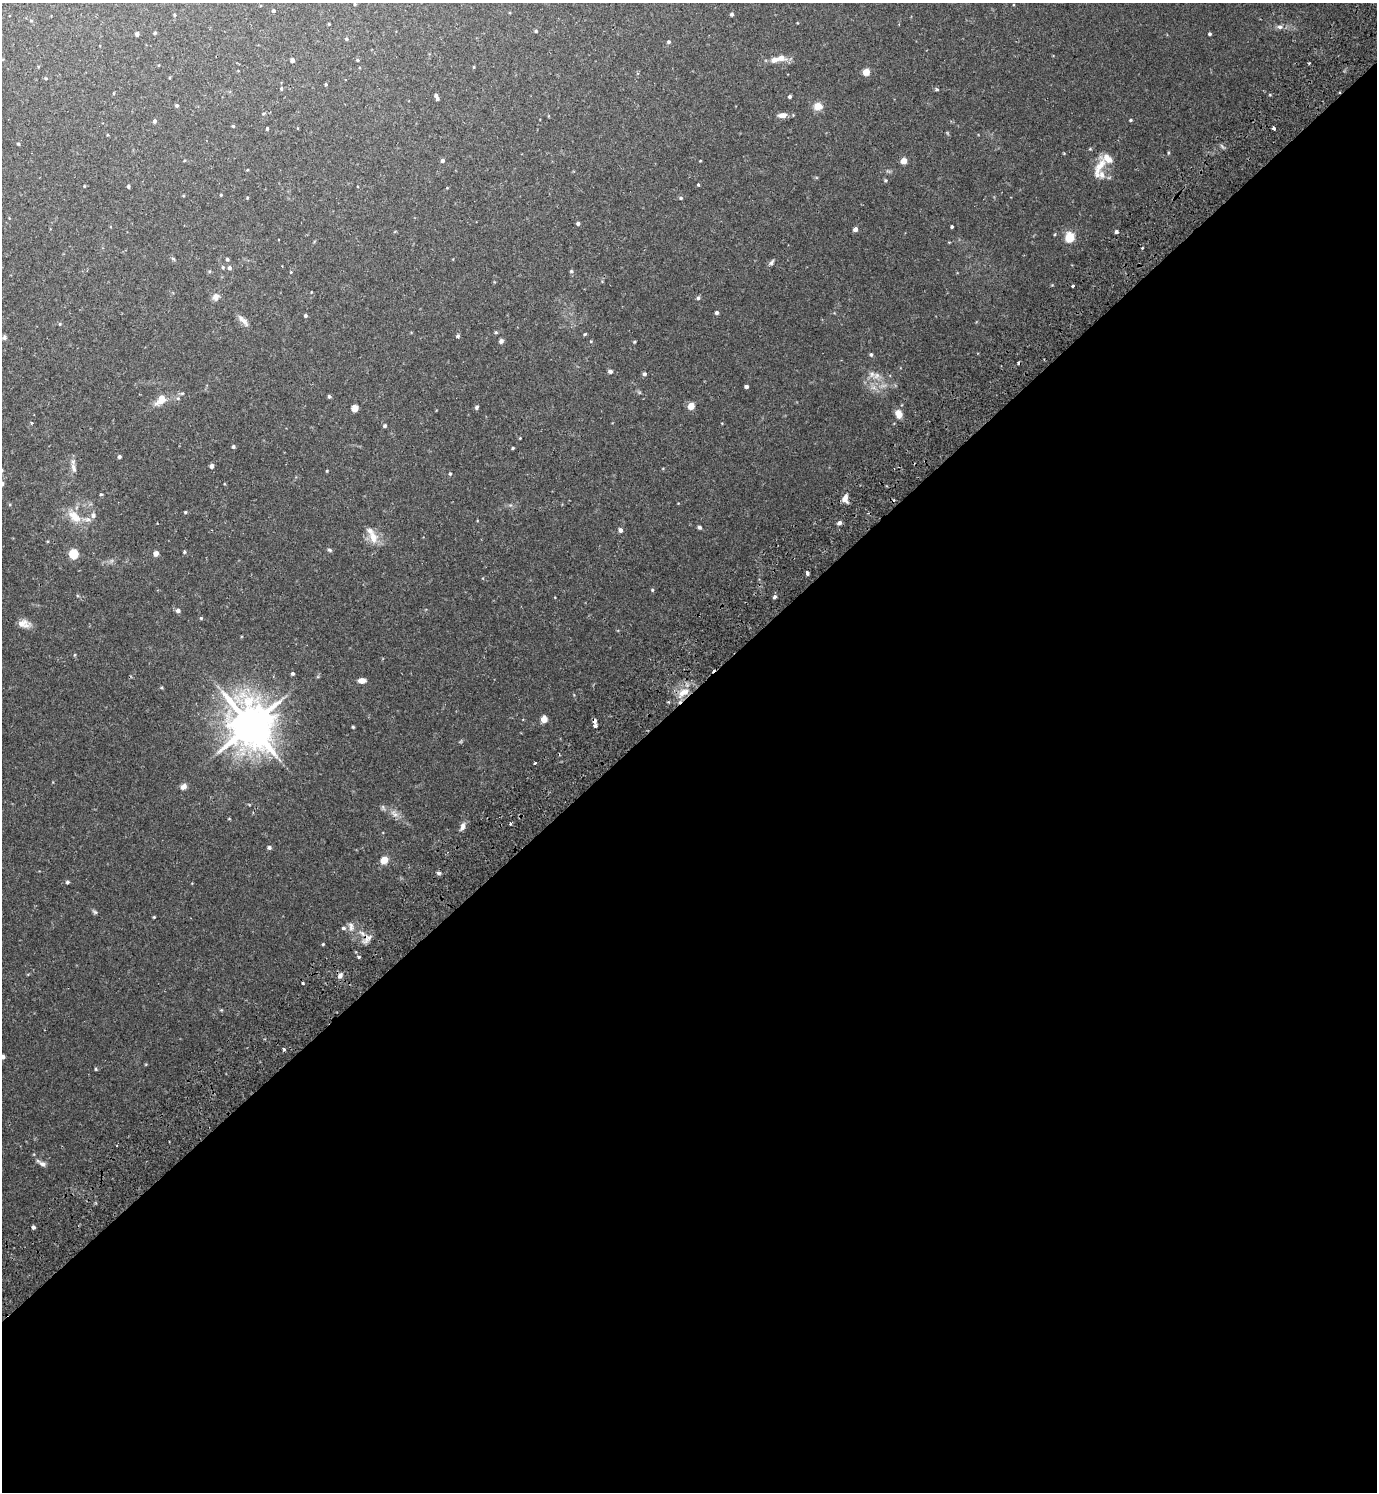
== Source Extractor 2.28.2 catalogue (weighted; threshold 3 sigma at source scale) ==
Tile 15 of 4 x 4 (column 3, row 4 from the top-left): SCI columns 2951-4325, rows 50-1539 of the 6040 x 6056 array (HDU 1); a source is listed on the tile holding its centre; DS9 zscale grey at full resolution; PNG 1379 x 1494 px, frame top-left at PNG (2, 3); no overlay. Shown black and unused: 54% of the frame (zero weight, under 2 of 3 exposures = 3% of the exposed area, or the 3 px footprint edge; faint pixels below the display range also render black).
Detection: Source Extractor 2.28.2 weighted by HDU 2 'WHT'; one run over the whole footprint, this tile lists its part. Background 0.0354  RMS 0.0034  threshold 0.0155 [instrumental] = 3 sigma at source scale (4.5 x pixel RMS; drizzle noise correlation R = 1.50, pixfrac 1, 0.05/0.05 arcsec/px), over >= 5 px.
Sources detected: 151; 2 cosmic-ray / hot-pixel residue — not listed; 4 inside a brighter listed object's ellipse — not listed separately; the other 145 listed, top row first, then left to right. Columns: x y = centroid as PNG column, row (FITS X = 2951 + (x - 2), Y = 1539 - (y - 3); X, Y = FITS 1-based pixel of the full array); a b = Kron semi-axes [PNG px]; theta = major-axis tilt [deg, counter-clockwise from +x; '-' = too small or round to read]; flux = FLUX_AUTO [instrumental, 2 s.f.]
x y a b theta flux
355 4 4 3 - 0.32
273 11 4 4 - 0.5
732 14 4 3 - 0.74
174 15 4 3 - 0.32
31 21 5 3 - 0.3
329 24 3 3 - 0.27
1280 27 8 6 -10 1
536 31 4 4 - 0.45
155 33 4 4 - 0.42
137 34 5 4 - 0.65
1210 34 3 3 - 0.48
346 39 5 4 - 0.47
669 42 4 4 - 0.58
781 58 9 7 -8 2.2
292 60 4 4 - 1.2
358 60 5 3 - 0.3
1309 63 3 3 - 0.32
474 67 3 3 - 0.29
866 72 5 5 - 3.4
46 78 5 3 - 0.3
326 84 3 3 - 0.35
281 89 5 4 - 0.37
937 89 5 4 - 0.41
1339 92 3 2 - 0.31
436 95 5 4 - 0.57
790 96 4 3 - 0.6
437 99 4 3 - 0.59
176 105 4 4 - 0.53
818 106 6 6 - 4.4
782 115 10 6 7 1.9
1131 120 4 3 - 0.39
154 121 5 4 - 0.74
233 126 4 3 - 0.33
1274 128 4 3 - 1.5
267 129 3 3 - 0.44
18 144 4 3 - 0.34
1168 152 5 3 - 0.31
442 160 4 4 - 0.78
700 161 4 2 - 0.24
904 161 4 4 - 4.7
1099 168 32 10 68 4.6
885 180 5 5 - 0.44
698 185 4 3 - 0.32
84 186 4 3 - 0.27
128 186 4 3 - 0.58
221 195 4 3 - 0.3
681 198 5 4 - 0.48
578 223 4 4 - 0.71
952 227 3 3 - 0.5
855 229 4 4 - 1.7
1116 232 4 4 - 0.68
1070 237 9 7 80 6
227 259 4 4 - 0.57
771 262 9 5 58 0.74
223 267 6 4 -70 0.43
229 268 5 5 - 0.83
209 271 5 3 - 0.36
571 271 5 4 - 0.41
291 272 4 4 - 0.25
1073 286 3 2 - 0.63
216 297 10 9 - 1.5
698 298 5 4 - 0.63
716 313 4 4 - 0.65
305 315 4 4 - 0.53
243 320 16 6 -42 1.7
60 324 5 4 - 0.35
496 332 5 3 - 0.41
585 334 5 3 - 0.35
458 336 4 4 - 0.57
4 338 6 5 - 0.7
501 341 4 4 - 1.1
634 342 3 3 - 0.34
871 354 5 4 - 0.54
610 371 5 4 - 0.84
644 374 5 4 - 0.72
876 376 9 8 - 1.9
746 386 4 3 - 0.89
329 396 4 4 - 0.59
161 400 16 10 49 3.5
691 406 6 5 - 3.1
477 407 5 4 - 0.65
355 408 5 4 - 5.8
899 414 11 8 -71 2.4
385 426 5 4 - 0.54
520 438 3 3 - 0.23
233 446 4 4 - 0.65
513 448 3 2 - 0.34
119 457 4 4 - 0.67
211 466 4 4 - 1.2
74 468 15 6 -73 1.5
2 470 4 3 - 0.38
327 471 3 3 - 0.28
450 474 4 4 - 0.43
101 494 4 4 - 0.36
845 498 10 6 81 1.9
185 512 4 3 - 0.4
93 515 8 7 - 1.3
75 517 22 11 -41 5.4
839 523 5 4 - 1.3
699 527 4 4 - 0.63
620 530 5 5 - 0.98
373 537 17 11 -66 3.9
330 550 7 4 -27 0.46
184 552 5 4 - 0.42
156 553 5 5 - 1.8
73 554 5 5 - 16
807 573 4 3 - 1.2
652 590 5 4 - 0.39
775 597 4 4 - 0.74
178 611 5 5 - 1
201 618 5 4 - 0.35
23 624 15 8 -5 2.8
75 655 5 3 - 0.31
292 673 4 4 - 0.67
361 680 8 5 2 1.9
683 692 19 9 27 4.7
544 719 5 4 - 4.9
594 721 5 4 - 0.87
250 725 13 12 - 1300
595 726 4 3 - 2.1
353 727 3 3 - 0.39
535 763 3 2 - 0.41
183 787 8 6 42 1.3
394 814 11 6 -45 1.6
229 819 5 3 - 0.24
511 823 4 3 - 0.5
463 826 10 6 70 1.3
269 847 5 5 - 0.64
384 860 7 6 - 3.5
438 873 6 5 - 0.54
67 882 5 4 - 0.51
95 912 8 5 -35 0.56
154 917 3 3 - 0.29
351 926 12 7 -79 1.4
343 928 6 5 - 0.7
368 938 13 9 39 2.1
323 944 4 3 - 0.28
359 957 4 3 - 0.39
340 976 7 6 - 1
303 983 3 3 - 0.85
284 1049 4 3 - 0.57
3 1057 4 4 - 1.1
96 1069 5 4 - 0.34
42 1163 14 5 -31 1.2
33 1227 5 4 - 0.68
Overlapping masked pixels (flux is a lower limit): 3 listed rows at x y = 1339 92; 594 721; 368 938
Isophote crosses this tile's border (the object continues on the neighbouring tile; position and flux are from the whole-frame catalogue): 2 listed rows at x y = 2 470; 3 1057